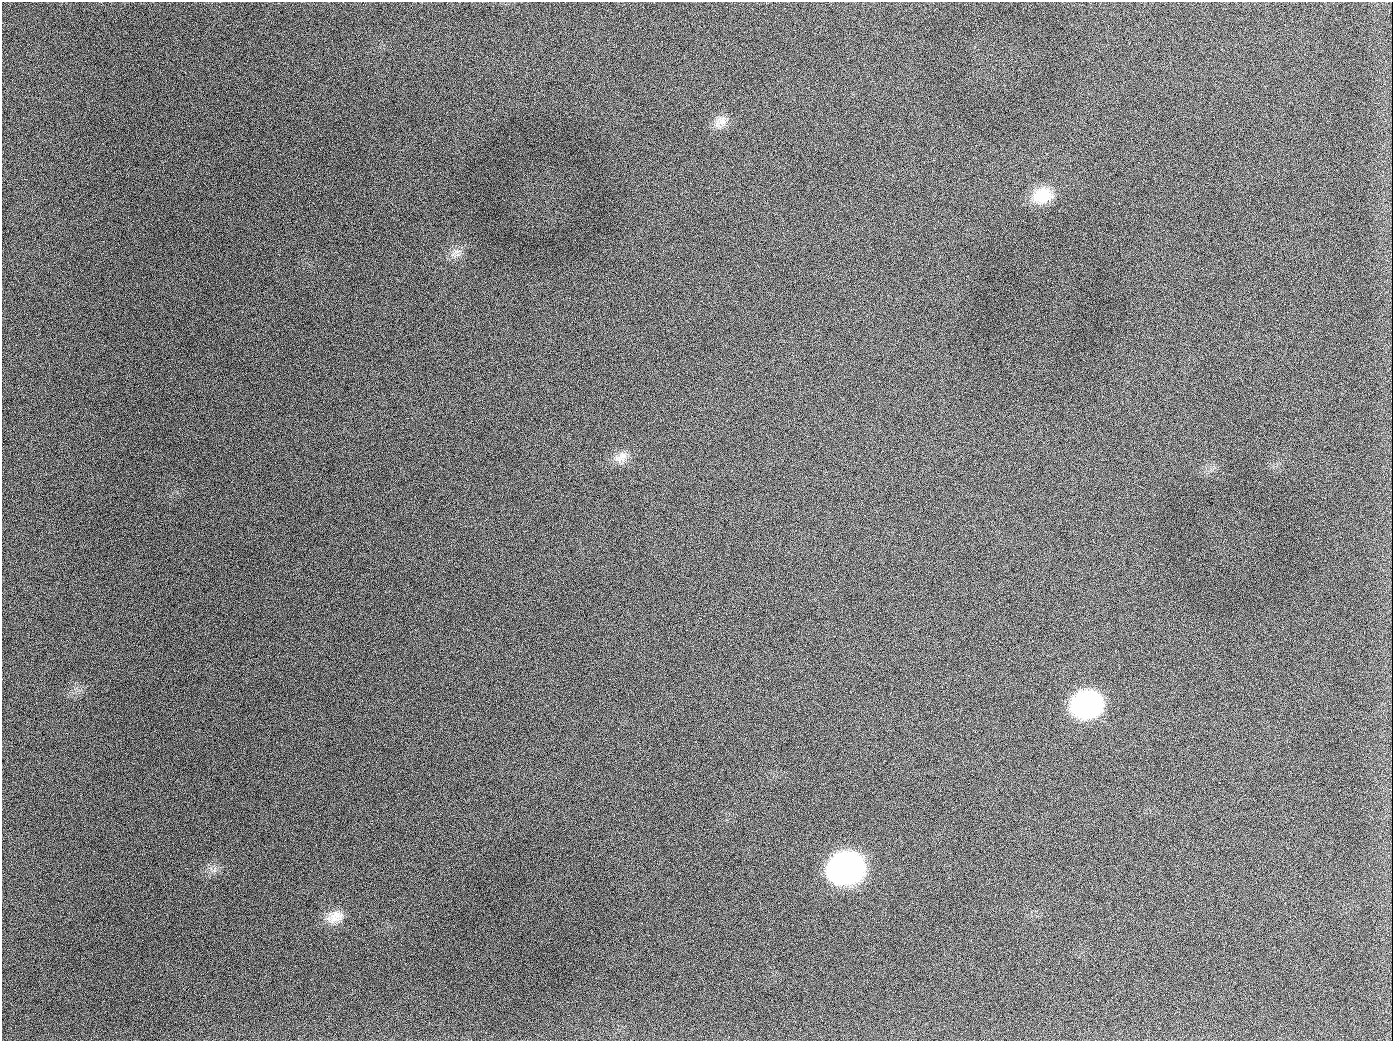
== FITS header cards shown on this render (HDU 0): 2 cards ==
NAXIS1  =                 1391
NAXIS2  =                 1039

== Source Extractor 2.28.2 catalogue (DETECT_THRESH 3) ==
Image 1391 x 1039 px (HDU 0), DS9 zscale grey, 1 PNG px = 1 image px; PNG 1395 x 1043 px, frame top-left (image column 1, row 1039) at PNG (2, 2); no overlay
Background 2410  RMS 90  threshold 271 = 3 sigma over >= 5 px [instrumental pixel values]
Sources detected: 11; all 11 listed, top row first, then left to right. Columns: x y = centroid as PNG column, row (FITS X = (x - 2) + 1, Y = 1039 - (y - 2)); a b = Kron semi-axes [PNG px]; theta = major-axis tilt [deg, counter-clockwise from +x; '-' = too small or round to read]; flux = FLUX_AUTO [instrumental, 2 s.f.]
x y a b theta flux
721 122 19 12 44 6.5e+04
189 126 3 2 - 5.6e+03
1042 195 25 18 16 1.9e+05
456 251 11 6 -13 2.8e+04
654 407 2 2 - 3.4e+03
621 457 20 12 33 7.0e+04
1087 704 23 18 13 1.4e+06
846 868 24 19 14 3.1e+06
215 870 10 3 69 1.2e+04
334 918 20 14 0 9.3e+04
944 1026 2 2 - 4.1e+03